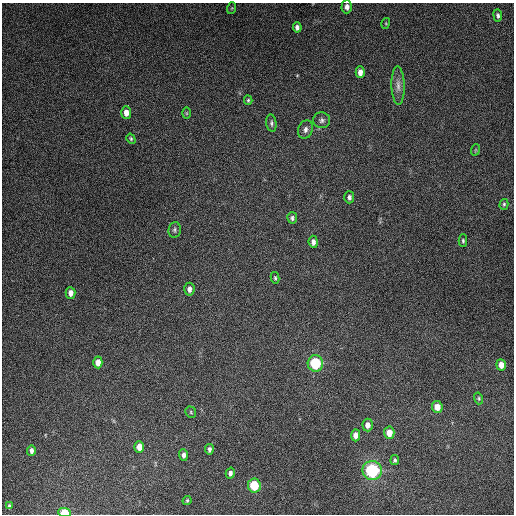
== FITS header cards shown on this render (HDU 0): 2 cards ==
NAXIS1  =                  512
NAXIS2  =                  512

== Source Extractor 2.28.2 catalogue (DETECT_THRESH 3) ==
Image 512 x 512 px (HDU 0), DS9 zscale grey, 1 PNG px = 1 image px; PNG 516 x 516 px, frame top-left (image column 1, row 512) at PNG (2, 3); each listed source drawn as its Kron ellipse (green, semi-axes under 4 px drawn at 4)
Background 4860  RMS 310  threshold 918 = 3 sigma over >= 5 px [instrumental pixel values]
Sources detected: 44; all 44 listed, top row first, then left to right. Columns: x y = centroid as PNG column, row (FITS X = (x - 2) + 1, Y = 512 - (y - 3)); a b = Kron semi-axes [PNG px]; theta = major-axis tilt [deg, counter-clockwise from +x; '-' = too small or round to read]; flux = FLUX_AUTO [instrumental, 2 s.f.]
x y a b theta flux
347 7 6 5 - 1.0e+05
232 8 6 3 71 2.1e+04
498 15 6 4 -82 4.7e+04
386 23 5 3 - 1.8e+04
297 27 5 4 - 7.5e+04
360 72 6 4 89 1.3e+05
398 86 19 6 -88 1.5e+05
248 100 4 4 - 2.7e+04
126 113 6 5 - 1.5e+05
186 113 6 3 -90 2.2e+04
322 120 8 8 - 6.5e+04
271 123 8 5 -82 4.8e+04
305 129 9 7 72 8.5e+04
131 139 5 4 - 2.9e+04
475 150 6 3 71 2.2e+04
349 197 6 5 - 6.4e+04
504 204 5 4 - 3.1e+04
292 218 6 5 - 4.9e+04
174 230 8 6 82 4.7e+04
463 241 6 4 -88 3.7e+04
313 242 6 4 -84 8.1e+04
275 278 6 4 -80 2.9e+04
189 289 6 5 - 9.3e+04
70 293 6 5 - 1.0e+05
98 362 6 4 -88 1.5e+05
315 363 8 8 - 1.1e+06
501 365 5 5 - 1.7e+05
479 398 6 4 -75 2.9e+04
437 407 6 5 - 1.9e+05
191 412 6 5 - 2.8e+04
368 425 6 5 - 1.2e+05
389 433 6 5 - 2.3e+05
356 435 6 4 90 1.3e+05
139 447 6 4 -89 1.8e+05
209 449 5 4 - 5.2e+04
31 450 5 4 - 7.1e+04
183 455 6 4 -87 7.1e+04
395 460 5 4 - 3.9e+04
372 470 10 9 - 1.6e+06
230 473 5 4 - 6.3e+04
254 485 7 6 - 6.9e+05
187 500 5 3 - 2.6e+04
9 506 4 3 - 3.6e+04
64 513 6 4 -4 4.7e+05
At the frame edge (FLAGS 8, measured only in part): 1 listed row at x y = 64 513